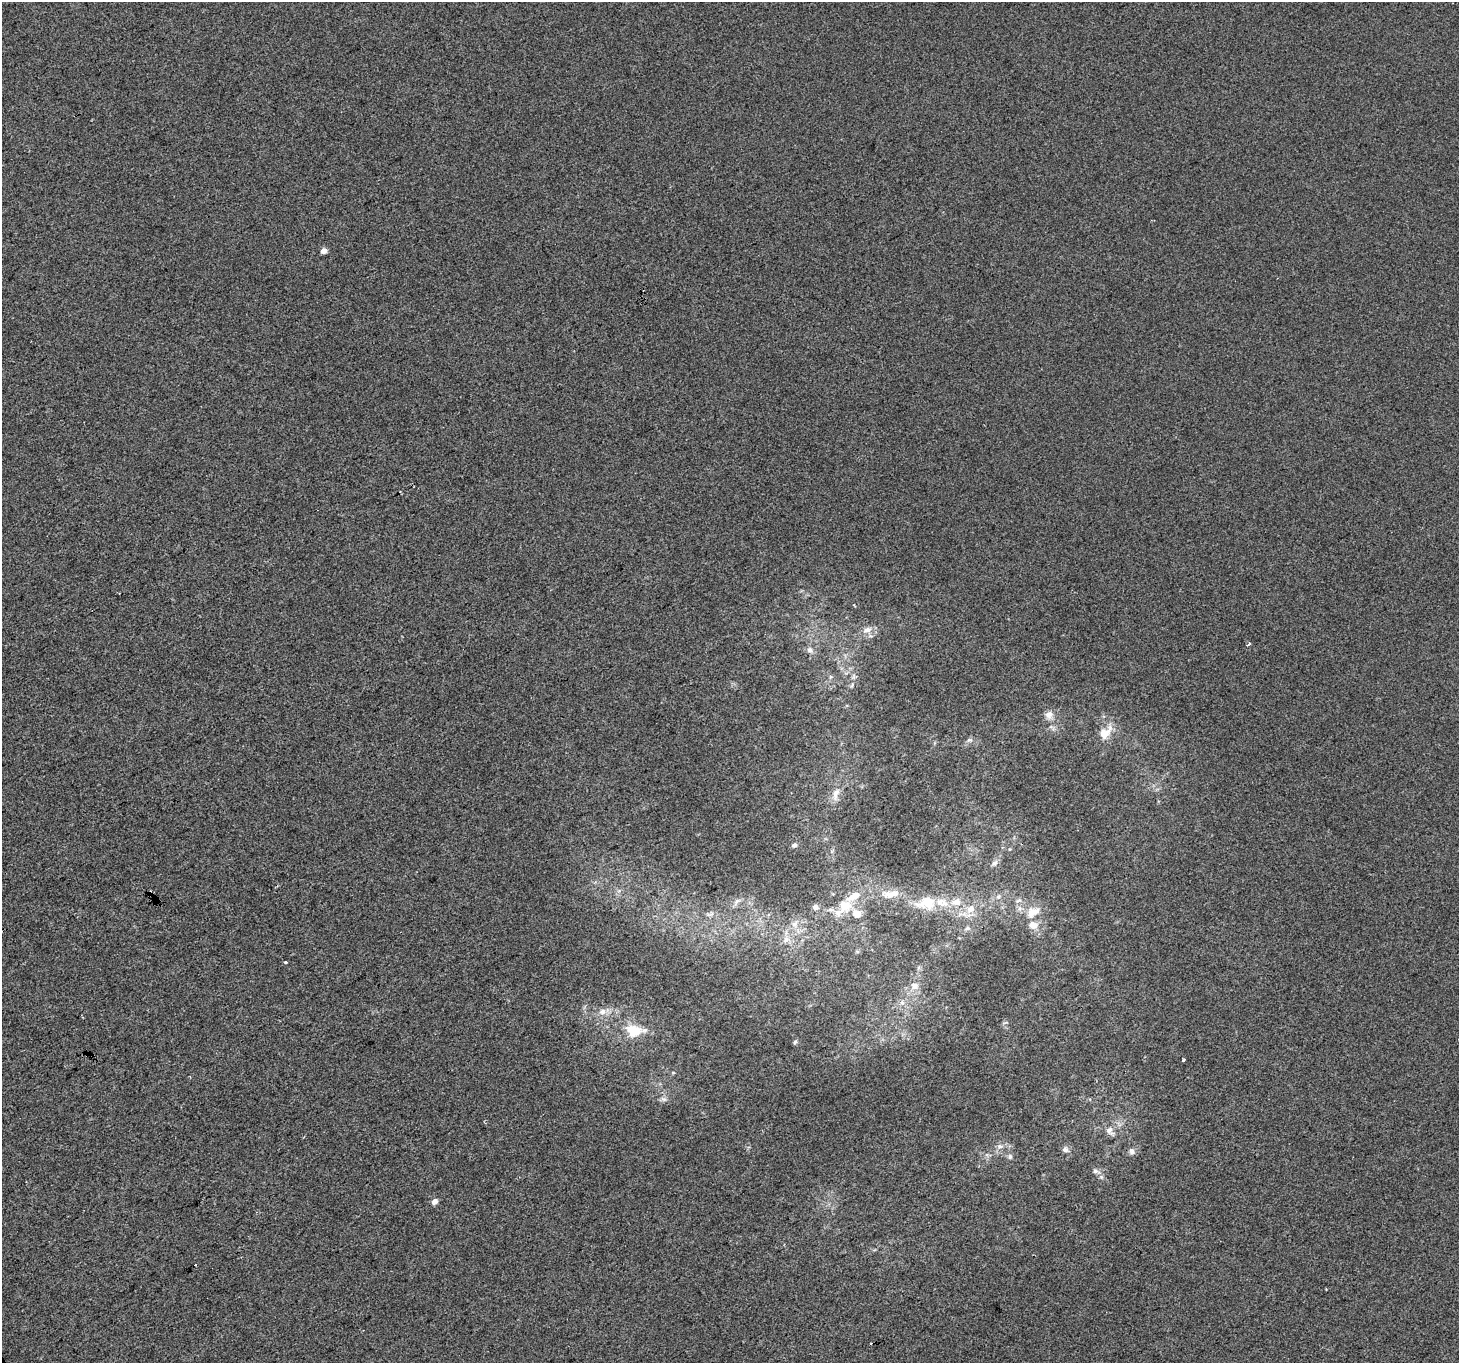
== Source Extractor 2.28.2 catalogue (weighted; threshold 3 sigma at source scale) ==
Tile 7 of 4 x 4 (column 3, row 2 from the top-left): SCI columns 2915-4371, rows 2892-4252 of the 5827 x 5722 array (HDU 1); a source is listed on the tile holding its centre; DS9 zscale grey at full resolution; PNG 1461 x 1365 px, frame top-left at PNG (2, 2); no overlay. Shown black and unused: <1% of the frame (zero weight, under 2 of 3 exposures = <1% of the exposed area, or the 3 px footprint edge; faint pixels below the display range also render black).
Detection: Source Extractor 2.28.2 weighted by HDU 2 'WHT'; one run over the whole footprint, this tile lists its part. Background 0.00146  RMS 0.0056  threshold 0.0253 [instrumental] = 3 sigma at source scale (4.5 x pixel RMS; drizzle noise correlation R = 1.50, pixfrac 1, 0.0396/0.0396 arcsec/px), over >= 5 px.
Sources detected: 47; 6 inside a brighter listed object's ellipse — not listed separately; the other 41 listed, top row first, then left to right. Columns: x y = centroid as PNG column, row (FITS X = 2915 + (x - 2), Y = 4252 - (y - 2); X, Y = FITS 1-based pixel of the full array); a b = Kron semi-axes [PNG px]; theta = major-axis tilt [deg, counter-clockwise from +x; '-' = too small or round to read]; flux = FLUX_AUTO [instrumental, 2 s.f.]
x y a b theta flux
324 250 4 4 - 5.2
867 630 13 8 18 3.9
1249 644 4 3 - 0.87
809 650 8 7 - 2.1
852 685 7 4 71 0.84
1049 715 11 10 - 3.6
1105 733 20 12 48 8.6
969 740 8 5 12 1.4
836 794 20 8 74 5.3
794 845 5 4 - 1.3
994 863 10 6 51 2
888 894 14 9 -7 4.6
998 897 6 4 1 1.2
1018 900 9 3 21 0.86
737 901 10 5 55 1.8
956 902 14 9 7 5.4
927 903 26 17 5 15
845 905 19 18 - 13
816 907 8 7 - 2
971 909 12 10 39 5.5
1033 912 20 12 27 8.9
795 924 11 7 58 3.3
967 928 7 5 42 1.1
786 939 10 7 73 3
286 962 3 3 - 1.4
915 986 9 9 - 3.7
902 1003 6 6 - 1.6
602 1012 10 8 26 3.2
633 1030 18 11 -7 16
795 1042 6 4 44 0.87
1183 1060 4 3 - 1.2
663 1099 9 5 -26 1.5
1110 1131 14 9 -55 3.3
1000 1146 9 6 -7 1.9
1065 1150 8 7 - 2
1132 1151 9 8 - 1.9
1010 1157 7 5 69 1.2
1095 1171 7 6 - 1.6
435 1201 4 4 - 5.3
195 1265 3 3 - 2.8
1326 1289 2 2 - 0.42